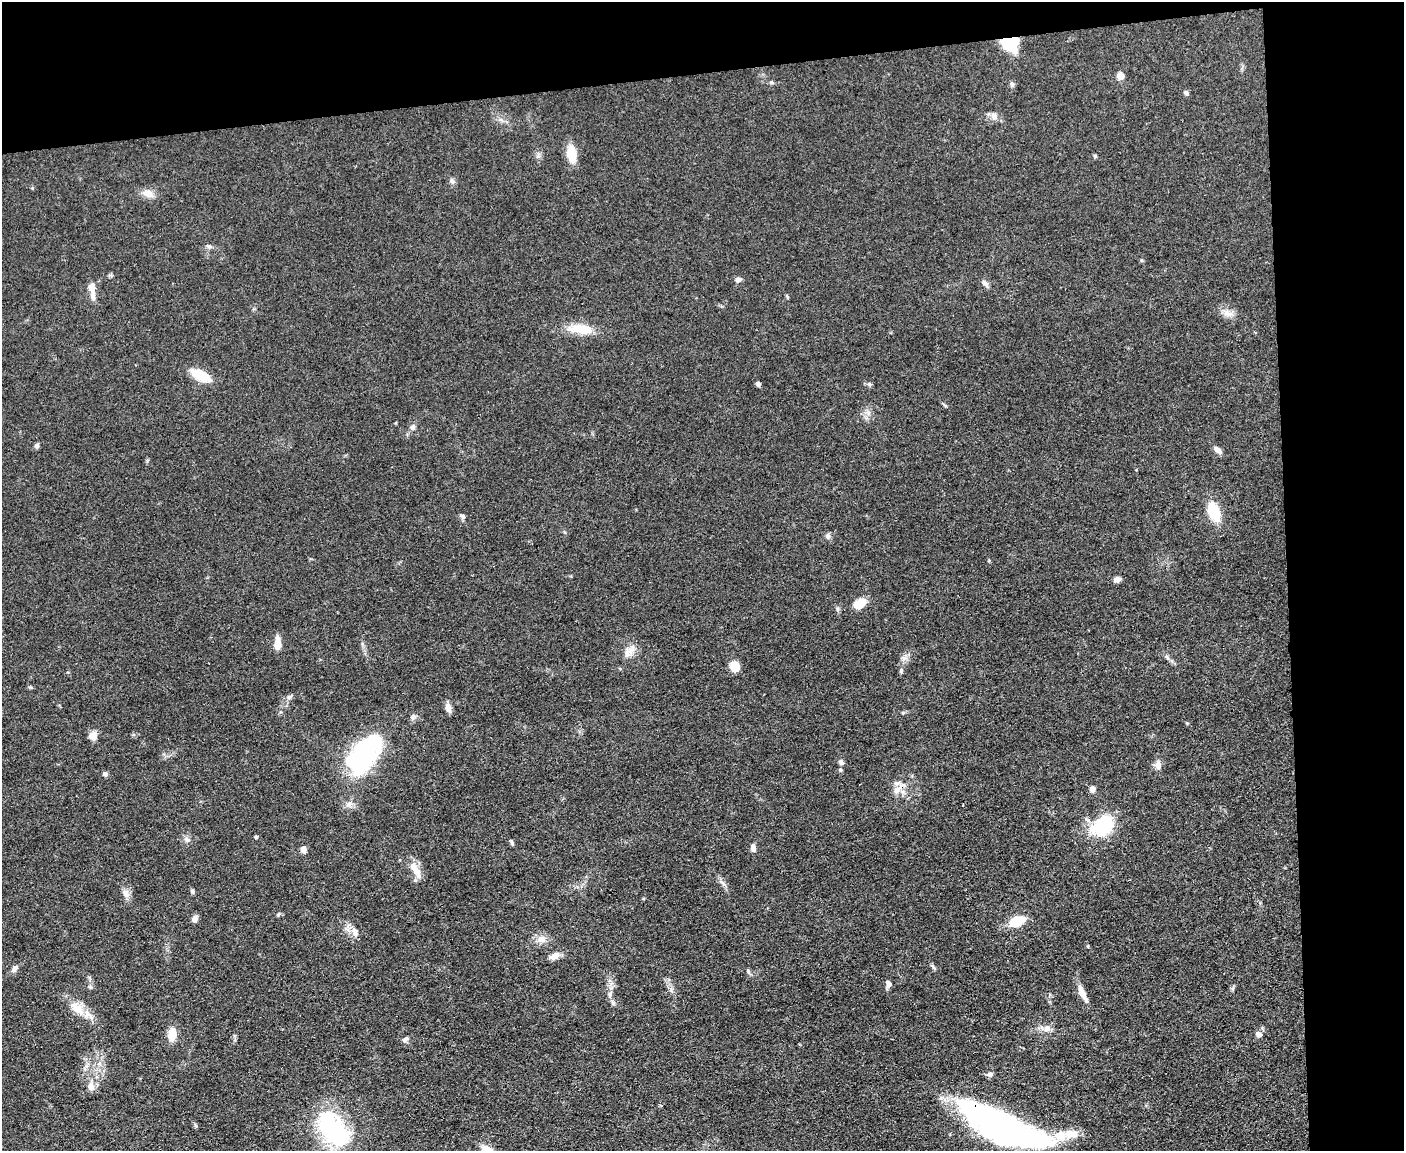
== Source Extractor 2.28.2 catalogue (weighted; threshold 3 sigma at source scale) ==
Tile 3 of 3 x 4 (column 3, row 1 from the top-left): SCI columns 2936-4337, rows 3448-4596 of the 4573 x 4596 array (HDU 1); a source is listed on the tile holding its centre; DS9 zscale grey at full resolution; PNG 1406 x 1153 px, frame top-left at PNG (2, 2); no overlay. Shown black and unused: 15% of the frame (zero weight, under 3 of 4 exposures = <1% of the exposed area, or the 3 px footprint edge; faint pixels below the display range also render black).
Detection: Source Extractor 2.28.2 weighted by HDU 2 'WHT'; one run over the whole footprint, this tile lists its part. Background 0.0719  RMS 0.007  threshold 0.0314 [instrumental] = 3 sigma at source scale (4.5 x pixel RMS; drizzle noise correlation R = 1.50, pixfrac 1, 0.05/0.05 arcsec/px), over >= 5 px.
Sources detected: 79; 5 inside a brighter object's white glare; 1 cosmic-ray / hot-pixel residue — not listed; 2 inside a brighter listed object's ellipse — not listed separately; the other 71 listed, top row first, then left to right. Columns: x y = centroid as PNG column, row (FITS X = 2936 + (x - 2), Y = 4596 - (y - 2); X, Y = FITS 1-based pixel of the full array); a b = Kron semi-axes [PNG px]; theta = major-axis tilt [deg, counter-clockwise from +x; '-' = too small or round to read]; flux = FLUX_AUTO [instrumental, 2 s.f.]
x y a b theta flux
1010 44 14 11 -38 39
1120 76 8 7 - 4
772 83 6 4 -19 0.95
1012 84 7 5 -85 1.5
1186 93 6 5 - 1.4
994 116 10 8 -50 3.6
571 154 16 9 -81 14
1095 156 5 5 - 0.91
452 181 8 6 -72 1.8
148 193 13 9 -18 5.8
209 246 7 5 -29 1.4
738 279 8 6 1 2.1
985 283 11 6 -53 2.2
92 287 9 7 -88 5.2
1228 313 12 8 -21 4.4
581 329 29 11 -6 16
200 375 20 8 -28 19
758 384 5 5 - 1.7
870 384 6 5 - 1.2
413 427 7 5 22 1.6
37 445 6 6 - 1.5
1218 450 10 5 -41 4.1
1214 511 18 10 -67 23
463 516 6 5 - 1.6
828 536 7 6 - 2
1117 579 11 5 9 2.4
860 603 13 8 27 12
277 644 13 6 84 9.1
629 652 18 9 41 5.7
734 666 10 9 - 9.6
901 671 6 5 - 1.1
289 697 5 5 - 1.3
448 707 11 7 -76 3.9
93 736 10 9 - 4.7
365 750 47 22 57 97
841 762 7 6 - 1.8
1158 765 10 7 87 4
840 770 5 4 - 1.1
105 774 6 5 - 1.8
1092 789 7 6 - 2.9
897 790 12 9 46 5.6
1103 826 16 12 47 58
256 837 5 4 - 0.74
186 839 9 6 -28 2
512 843 8 3 -71 1
753 848 9 6 -84 2.9
303 849 8 6 -88 2.8
416 871 23 8 -57 7.6
192 891 6 5 - 1.2
125 893 12 7 -73 3.5
278 914 6 4 46 0.89
195 919 7 6 - 3.7
1017 921 14 8 23 20
355 932 13 7 -75 3.9
541 939 10 10 - 4.9
554 956 14 7 29 4.5
15 969 9 6 52 2.9
748 971 8 5 -81 1.3
889 984 8 6 -69 2.9
1082 993 20 6 -65 7.7
610 994 8 5 83 2
77 1008 23 12 -41 12
1047 1028 10 8 68 3.6
172 1034 12 8 88 10
1258 1034 9 7 -30 2.3
406 1039 9 5 35 1.8
990 1074 7 6 - 2.2
91 1087 13 9 -75 4.5
331 1128 38 28 -44 80
1008 1129 78 26 -21 220
1071 1134 18 10 -6 9.8
Overlapping masked pixels (flux is a lower limit): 2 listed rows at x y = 897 790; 1008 1129